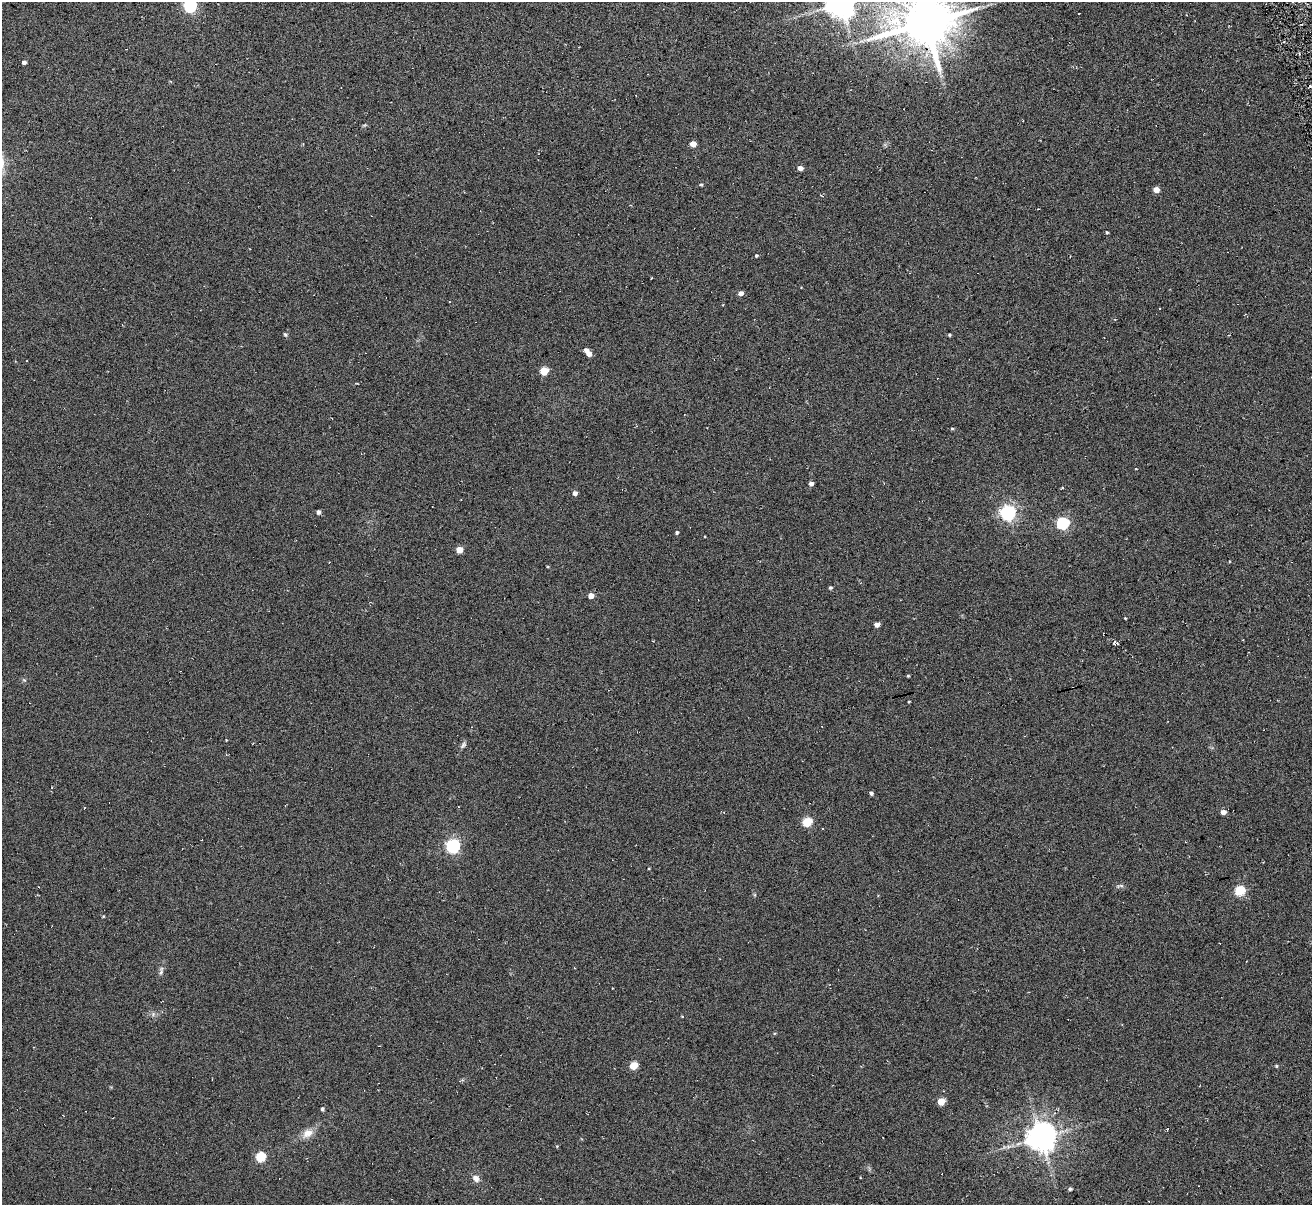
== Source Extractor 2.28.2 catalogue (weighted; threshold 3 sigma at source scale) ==
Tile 10 of 4 x 4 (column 2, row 3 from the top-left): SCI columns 1366-2675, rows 1361-2563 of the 5294 x 5235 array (HDU 1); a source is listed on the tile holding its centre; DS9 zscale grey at full resolution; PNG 1314 x 1207 px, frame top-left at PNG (2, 2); no overlay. Shown black and unused: <1% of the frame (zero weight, under 3 of 6 exposures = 3% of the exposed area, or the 3 px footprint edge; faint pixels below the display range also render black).
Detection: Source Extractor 2.28.2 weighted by HDU 2 'WHT'; one run over the whole footprint, this tile lists its part. Background 0.105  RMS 0.051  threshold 0.207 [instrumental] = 3 sigma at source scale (4.09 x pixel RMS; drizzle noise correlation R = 1.36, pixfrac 0.8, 0.05/0.05 arcsec/px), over >= 5 px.
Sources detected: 61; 8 cosmic-ray / hot-pixel residue — not listed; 1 inside a brighter listed object's ellipse — not listed separately; the other 52 listed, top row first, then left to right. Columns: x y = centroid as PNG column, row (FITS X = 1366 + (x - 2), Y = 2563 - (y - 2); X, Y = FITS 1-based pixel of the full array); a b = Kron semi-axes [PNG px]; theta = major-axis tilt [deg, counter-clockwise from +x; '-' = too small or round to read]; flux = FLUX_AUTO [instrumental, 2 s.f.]
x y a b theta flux
841 4 8 8 - 6500
190 6 6 6 - 670
1079 13 2 2 - 4.5
925 23 16 15 - 24000
24 62 4 3 - 14
693 144 4 4 - 48
800 168 5 4 - 22
701 184 5 4 - 5.4
1156 190 5 4 - 44
1107 232 4 3 - 5.2
756 256 4 4 - 6
741 293 5 4 - 23
1160 309 3 3 - 8.4
285 335 6 4 -62 6.5
949 335 4 3 - 5.6
589 354 5 5 - 30
544 371 5 5 - 140
952 428 4 4 - 5.2
811 483 4 4 - 18
1062 488 5 3 - 4.1
575 493 4 4 - 18
318 512 4 4 - 13
1008 513 6 6 - 1300
1062 523 6 5 - 550
677 533 4 4 - 7.8
459 550 5 4 - 64
830 588 4 4 - 7.1
591 596 4 4 - 36
1125 618 3 3 - 3.3
877 625 4 4 - 26
1116 643 9 3 -45 9.2
908 676 3 3 - 4.2
463 745 10 5 67 11
871 793 5 4 - 10
1223 812 5 4 - 23
807 822 5 5 - 210
453 846 6 6 - 910
1240 891 6 5 - 230
103 916 4 3 - 3.8
161 972 9 5 66 11
682 1017 4 3 - 3.5
634 1065 5 5 - 110
1276 1066 4 4 - 5
460 1081 5 4 - 5.3
941 1101 5 5 - 86
322 1109 4 4 - 9.4
307 1133 15 10 29 42
1041 1137 8 8 - 7000
883 1138 2 2 - 2.4
260 1157 5 5 - 220
476 1178 8 7 - 24
1070 1189 4 4 - 8
Isophote crosses this tile's border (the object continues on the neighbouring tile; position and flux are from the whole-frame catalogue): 3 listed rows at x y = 841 4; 190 6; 925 23